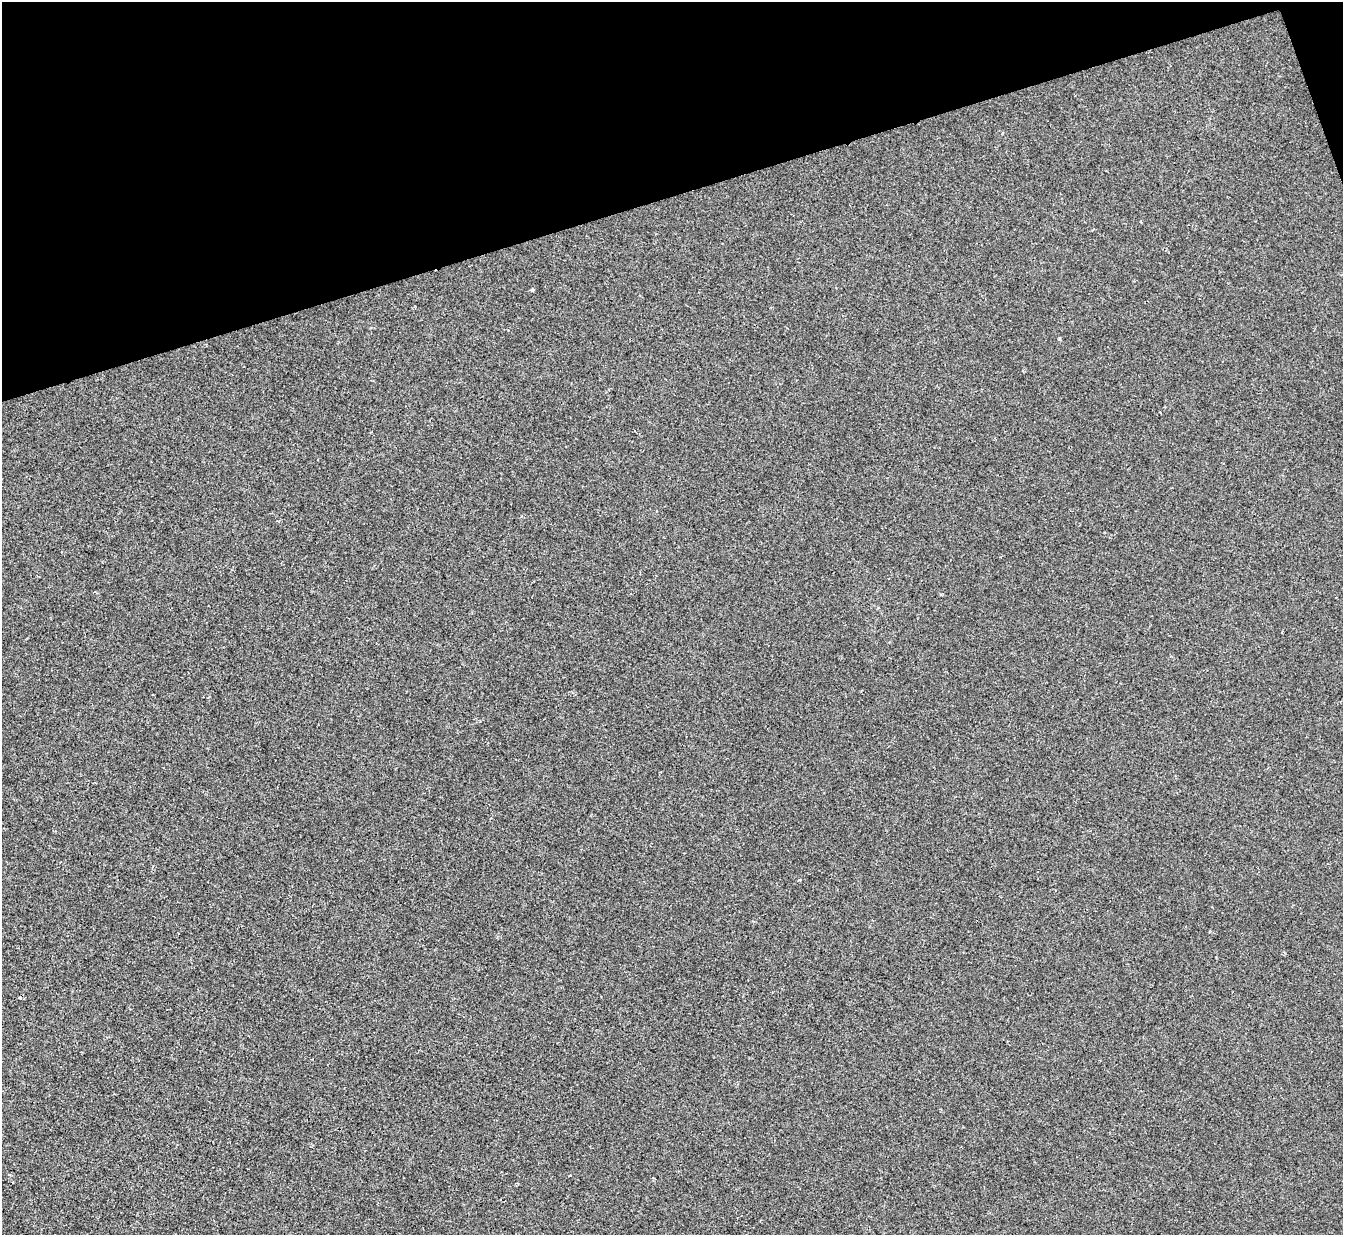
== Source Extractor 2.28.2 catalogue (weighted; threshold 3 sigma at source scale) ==
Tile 3 of 4 x 4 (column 3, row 1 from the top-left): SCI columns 2687-4027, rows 3973-5205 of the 5370 x 5353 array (HDU 1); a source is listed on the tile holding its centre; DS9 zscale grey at full resolution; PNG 1345 x 1237 px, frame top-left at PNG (2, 2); no overlay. Shown black and unused: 16% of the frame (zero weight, under 2 of 3 exposures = <1% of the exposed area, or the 3 px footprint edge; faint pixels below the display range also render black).
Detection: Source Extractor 2.28.2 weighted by HDU 2 'WHT'; one run over the whole footprint, this tile lists its part. Background 0.00107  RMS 0.005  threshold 0.0225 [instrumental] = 3 sigma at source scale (4.5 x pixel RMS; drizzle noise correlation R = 1.50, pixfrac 1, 0.05/0.05 arcsec/px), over >= 5 px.
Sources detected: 3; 1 cosmic-ray / hot-pixel residue — not listed; the other 2 listed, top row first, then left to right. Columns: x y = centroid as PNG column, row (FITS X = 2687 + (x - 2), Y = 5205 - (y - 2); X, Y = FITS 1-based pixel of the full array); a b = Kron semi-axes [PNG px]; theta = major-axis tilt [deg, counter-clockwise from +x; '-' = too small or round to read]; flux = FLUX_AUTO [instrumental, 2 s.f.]
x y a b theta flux
533 290 4 3 - 0.72
1060 339 5 3 - 0.58